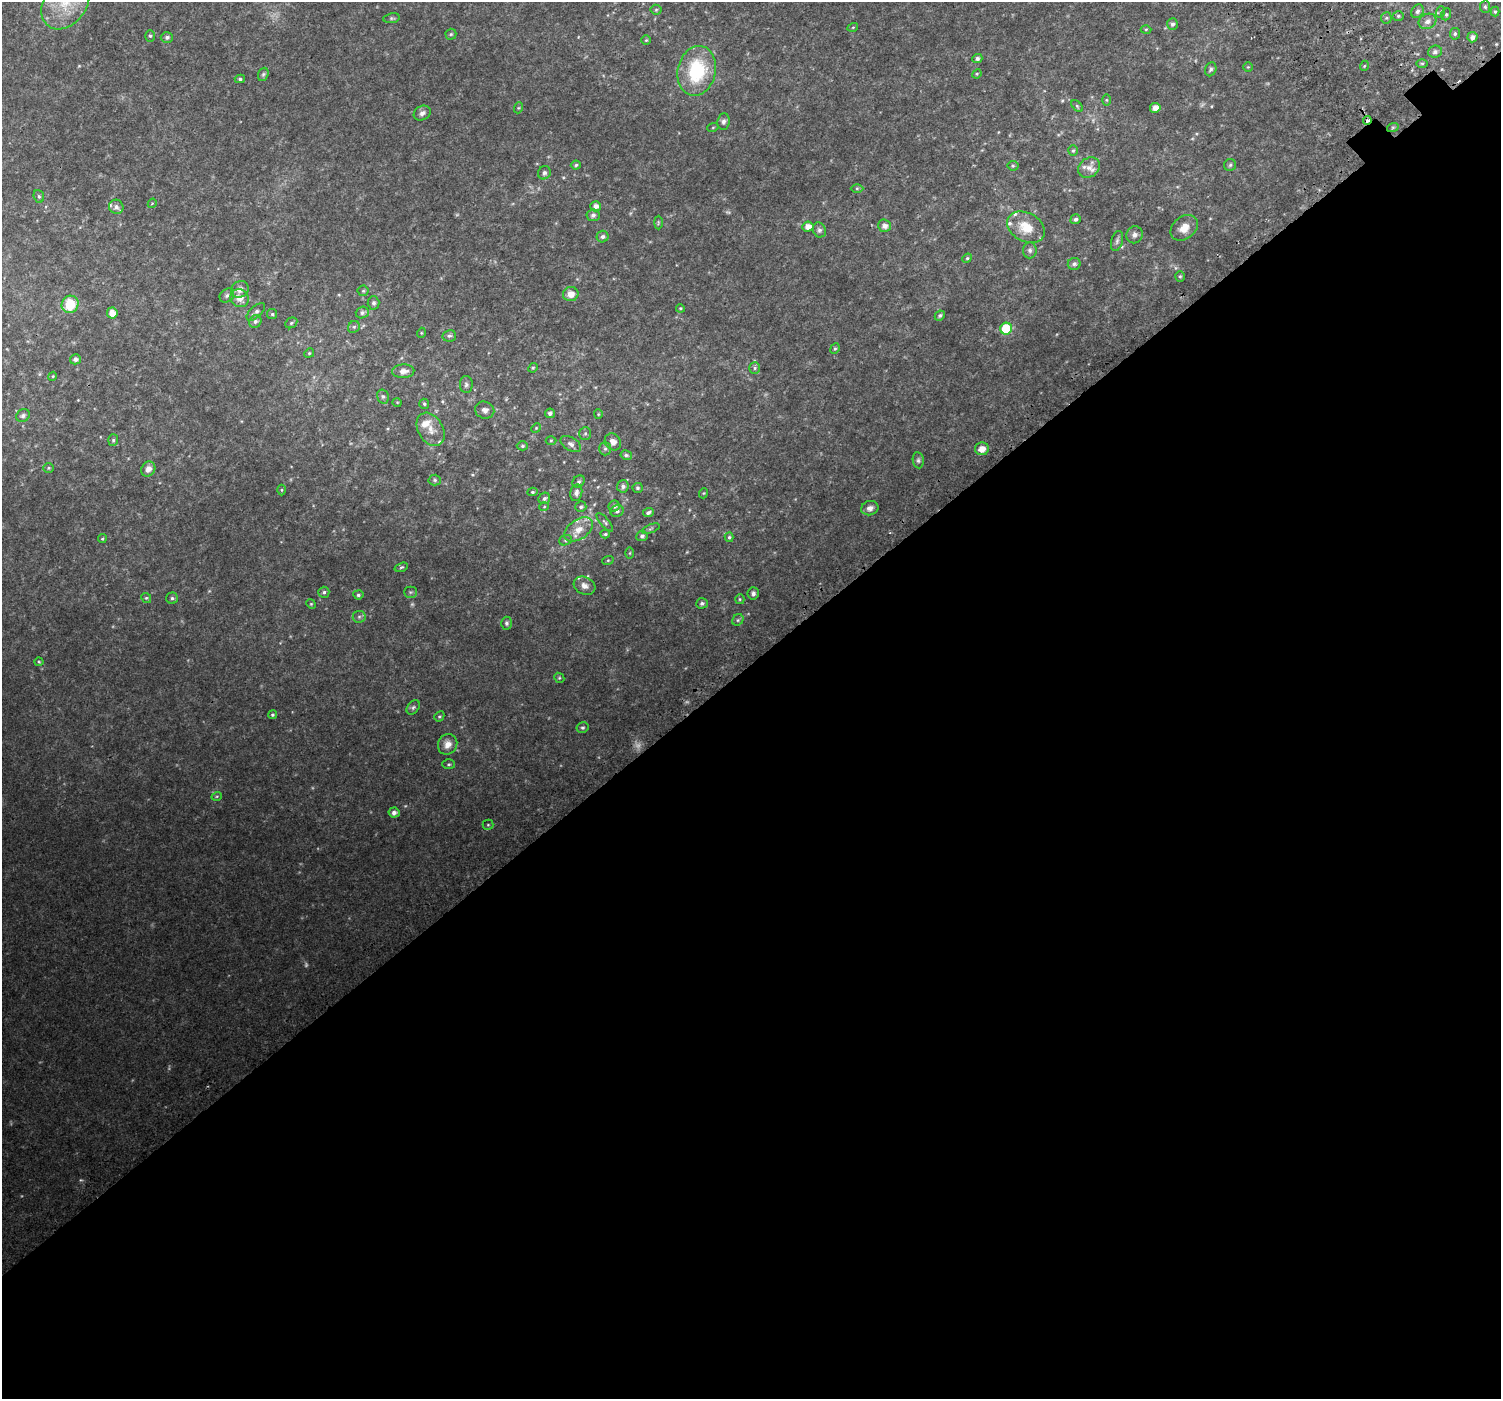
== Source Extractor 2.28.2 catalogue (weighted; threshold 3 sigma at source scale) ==
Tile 15 of 4 x 4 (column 3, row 4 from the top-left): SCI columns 3048-4546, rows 278-1674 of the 6107 x 6073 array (HDU 1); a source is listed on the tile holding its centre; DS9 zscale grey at full resolution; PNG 1503 x 1401 px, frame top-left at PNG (2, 2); each listed source drawn as its Kron ellipse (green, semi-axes under 4 px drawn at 4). Shown black and unused: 53% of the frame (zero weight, under 2 of 3 exposures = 3% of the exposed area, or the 3 px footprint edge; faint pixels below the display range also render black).
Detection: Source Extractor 2.28.2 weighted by HDU 2 'WHT'; one run over the whole footprint, this tile lists its part. Background 0.0548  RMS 0.0081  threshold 0.0365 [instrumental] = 3 sigma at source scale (4.5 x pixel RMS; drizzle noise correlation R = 1.50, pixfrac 1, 0.0396/0.0396 arcsec/px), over >= 5 px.
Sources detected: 179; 5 too faint to see at this stretch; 1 cosmic-ray / hot-pixel residue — neither listed nor drawn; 10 inside a brighter listed object's ellipse — not listed separately; the other 163 listed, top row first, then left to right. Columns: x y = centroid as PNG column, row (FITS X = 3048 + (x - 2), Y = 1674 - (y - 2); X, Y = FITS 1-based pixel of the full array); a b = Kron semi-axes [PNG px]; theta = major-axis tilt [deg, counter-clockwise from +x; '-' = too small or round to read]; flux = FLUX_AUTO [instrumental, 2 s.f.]
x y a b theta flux
65 3 28 21 53 27
1485 7 6 5 - 1.3
656 10 5 5 - 0.95
1417 11 7 6 - 2.1
1440 12 6 4 69 1.1
1495 12 5 4 - 0.97
1446 14 6 5 - 1.2
1398 16 5 5 - 1.2
392 18 8 5 9 1.3
1386 18 6 5 - 1.3
1427 21 9 7 26 3.6
1172 24 6 5 - 2.1
853 27 5 3 - 0.68
1146 29 5 3 - 0.68
451 34 5 5 - 0.99
1455 34 6 5 - 1.5
150 36 6 5 - 1.3
167 37 6 5 - 2.1
1472 37 5 5 - 2.8
646 40 5 5 - 0.84
1435 52 7 6 - 2.3
977 58 5 4 - 2
1422 63 5 3 - 0.88
1364 66 5 3 - 0.7
1248 67 5 4 - 0.83
1211 69 7 5 67 1.8
697 71 25 19 77 46
263 74 7 5 68 1.3
977 74 5 4 - 0.8
240 79 5 4 - 1.4
1106 100 5 4 - 0.82
1077 106 7 4 -46 1
518 108 5 3 - 0.8
1155 108 5 5 - 4.5
422 113 9 7 29 3.1
1367 120 4 3 - 5.6
723 122 8 6 83 2.2
713 127 5 3 - 0.75
1393 127 6 4 19 0.93
1073 151 5 4 - 1
576 165 5 4 - 1.2
1230 165 6 6 - 1.3
1013 166 5 5 - 0.99
1089 168 11 9 34 4.5
544 173 7 6 - 2.2
857 188 6 4 0 0.92
39 196 6 5 - 1.2
152 203 5 4 - 0.92
596 206 5 5 - 4
116 207 7 7 - 2.9
593 215 6 6 - 2.3
1076 219 5 4 - 1.9
658 222 7 3 90 0.84
884 226 6 6 - 3.9
808 227 5 5 - 5.4
1026 227 20 14 -28 16
1184 228 15 11 38 8.4
819 230 7 6 - 1.9
1135 235 8 8 - 2.8
603 237 6 5 - 2.1
1117 241 10 6 75 2
1030 250 8 7 - 2
967 258 5 4 - 0.96
1074 264 6 6 - 2.1
1180 276 5 4 - 0.97
240 289 9 8 - 4.5
363 291 5 5 - 1.1
571 294 7 7 - 5.9
227 295 8 6 40 2.1
240 298 9 8 - 6
373 303 6 6 - 2.1
70 304 9 8 - 24
680 308 4 3 - 0.7
256 312 11 5 43 2.6
362 312 6 5 - 2
112 313 5 5 - 6.9
272 314 5 5 - 1.1
940 316 5 4 - 1.4
255 321 6 6 - 2.2
291 323 6 5 - 1.2
354 327 6 5 - 1.4
1006 329 6 6 - 37
421 333 5 3 - 0.69
449 336 7 5 13 1.6
835 349 5 4 - 1
309 353 5 4 - 0.94
75 359 5 5 - 2.5
533 368 5 4 - 0.89
755 368 6 5 - 1.3
403 371 11 7 3 5
53 376 4 3 - 0.67
466 385 8 6 89 1.9
383 397 7 5 -75 1.7
397 402 5 3 - 0.55
424 404 5 5 - 1.2
485 410 10 8 -22 3.5
550 413 5 4 - 1.9
598 414 5 4 - 0.78
23 416 7 6 - 1.9
536 428 5 4 - 0.9
431 429 18 12 -59 8.2
585 434 6 5 - 1.3
113 440 6 5 - 1.2
551 440 5 3 - 0.74
613 442 9 7 -52 4.6
571 444 11 6 -32 3
522 446 6 4 0 1.1
605 449 7 5 89 1.5
982 449 7 6 - 6
626 455 6 4 -11 1.4
918 460 8 5 -81 1.5
49 468 5 4 - 0.96
148 469 8 6 54 4.1
435 480 6 5 - 1.2
579 482 7 5 44 1.7
623 486 6 6 - 2.4
637 488 5 5 - 1.3
282 490 5 3 - 0.79
532 492 5 4 - 1
576 493 8 6 78 3.1
704 493 5 3 - 0.66
544 498 6 5 - 1.7
614 506 5 5 - 2.1
544 507 5 3 - 0.62
581 507 5 5 - 1.5
870 508 8 7 - 3.4
617 511 7 6 - 2
648 512 5 4 - 1.9
605 522 12 4 -49 1.5
579 529 16 9 35 8.9
651 529 9 3 21 1
605 534 4 4 - 1.1
642 536 6 5 - 1.8
729 537 5 4 - 1.1
102 539 4 4 - 0.97
565 540 6 5 - 1.3
630 553 5 3 - 0.69
608 560 6 3 19 0.75
401 567 7 4 19 1.1
584 586 11 8 -27 4
324 592 5 5 - 1.5
410 592 6 5 - 1.2
753 593 6 5 - 1.9
358 595 5 4 - 1.4
146 598 5 4 - 1
172 598 6 5 - 1.6
740 599 5 4 - 0.89
702 603 6 5 - 1.9
311 604 5 4 - 0.84
359 617 6 6 - 1.6
738 620 6 5 - 1.3
506 623 6 5 - 1.6
39 662 4 4 - 0.79
559 678 5 4 - 0.98
413 707 8 5 49 1.7
272 715 4 4 - 1.1
439 716 5 4 - 1
583 728 6 5 - 1.3
448 744 11 9 59 6
449 764 6 5 - 1.1
217 796 5 3 - 0.74
394 813 5 5 - 2.8
488 825 5 5 - 0.98
Overlapping masked pixels (flux is a lower limit): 1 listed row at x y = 1367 120
Isophote crosses this tile's border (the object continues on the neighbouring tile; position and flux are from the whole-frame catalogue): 1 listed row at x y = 65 3